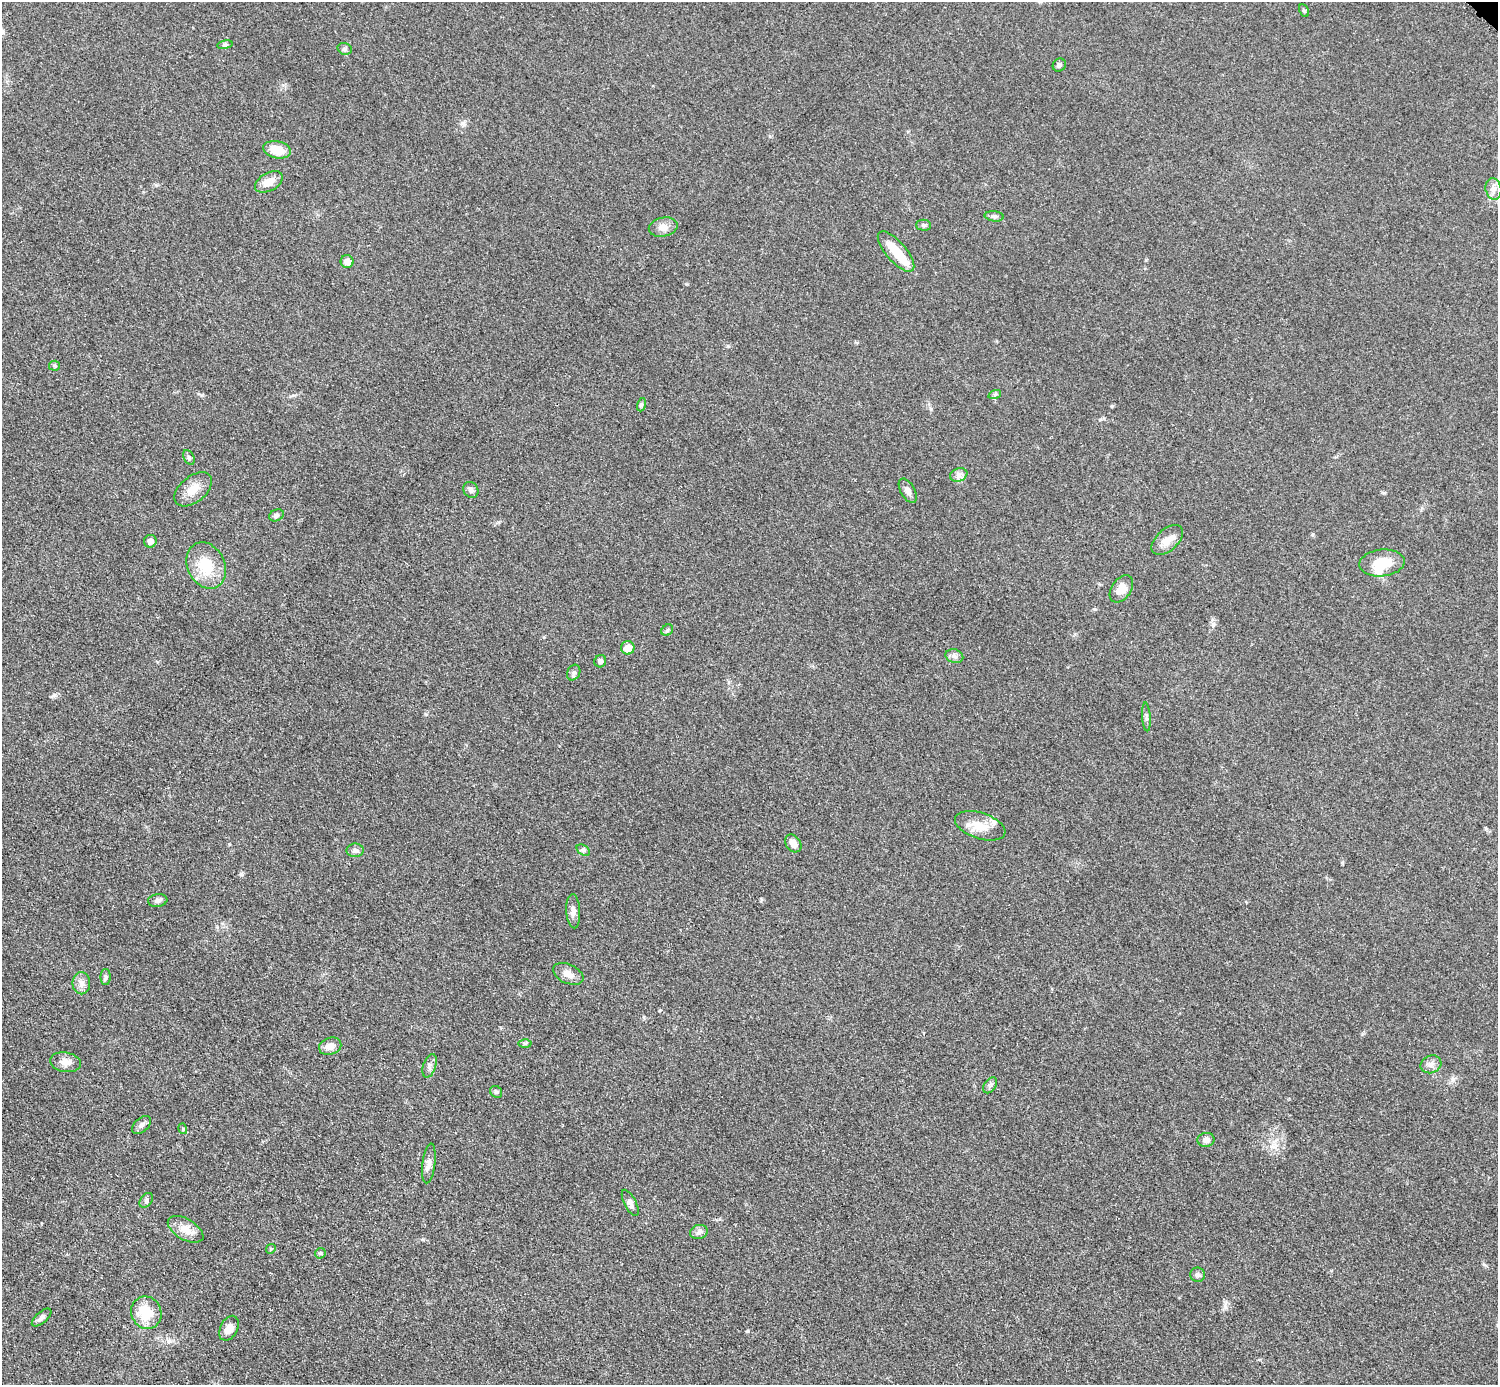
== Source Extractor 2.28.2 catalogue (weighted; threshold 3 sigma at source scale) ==
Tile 7 of 4 x 4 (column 3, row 2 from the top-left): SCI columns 2998-4493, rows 3069-4451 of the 5993 x 5993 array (HDU 1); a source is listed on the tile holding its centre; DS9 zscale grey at full resolution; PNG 1500 x 1387 px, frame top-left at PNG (2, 2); each listed source drawn as its Kron ellipse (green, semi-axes under 4 px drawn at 4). Shown black and unused: <1% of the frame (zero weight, under 3 of 5 exposures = <1% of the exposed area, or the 3 px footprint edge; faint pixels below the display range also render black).
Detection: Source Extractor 2.28.2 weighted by HDU 2 'WHT'; one run over the whole footprint, this tile lists its part. Background 0.0503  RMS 0.0062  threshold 0.0278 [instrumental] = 3 sigma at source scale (4.5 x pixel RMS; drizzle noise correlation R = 1.50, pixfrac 1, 0.05/0.05 arcsec/px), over >= 5 px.
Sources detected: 65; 2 inside a brighter object's white glare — neither listed nor drawn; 1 inside a brighter listed object's ellipse — not listed separately; the other 62 listed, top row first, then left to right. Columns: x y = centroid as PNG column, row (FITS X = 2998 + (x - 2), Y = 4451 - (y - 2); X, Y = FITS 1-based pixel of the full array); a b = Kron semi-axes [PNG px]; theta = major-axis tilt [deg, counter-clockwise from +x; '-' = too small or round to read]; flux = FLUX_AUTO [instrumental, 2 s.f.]
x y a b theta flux
1304 11 6 4 -60 1
225 45 8 4 8 1.1
345 49 7 5 -15 1.3
1059 65 7 6 - 1.7
277 150 14 8 -11 11
269 182 15 9 29 6.6
1493 189 11 8 -79 3.3
994 216 9 5 -7 1.5
924 225 7 5 -1 1.2
663 227 14 9 13 4.7
896 252 25 10 -49 15
347 262 6 6 - 5
55 366 5 5 - 0.91
995 394 6 4 19 1
641 405 7 4 72 1.1
189 457 8 5 -64 1.4
959 475 9 6 21 2.5
193 489 22 13 39 8.6
471 490 8 7 - 2.1
908 491 13 7 -61 3.2
276 515 7 5 26 1.6
1167 540 19 10 42 6.6
150 541 6 6 - 3.2
1382 563 23 13 6 14
206 565 24 18 -63 19
1121 589 15 9 56 6.6
667 630 6 5 - 1.1
628 648 7 6 - 8.3
954 656 9 6 -16 2.2
600 661 6 6 - 1.5
574 673 8 6 64 1.7
1146 717 14 4 -86 1.7
980 826 26 13 -18 11
793 843 9 7 -53 4.4
355 850 8 6 3 1.8
583 850 7 4 -34 1.3
158 900 10 6 9 2
573 911 17 7 -86 3.4
568 974 16 9 -25 5
106 977 8 5 89 1.4
81 983 11 9 -90 3.7
525 1043 6 4 -1 0.99
330 1046 11 8 19 4.9
65 1062 15 10 -9 4.5
1431 1064 11 8 25 3.1
430 1066 12 6 72 2.6
990 1085 9 5 53 1.5
496 1092 6 5 - 1.3
141 1125 11 7 43 2.6
183 1129 5 3 - 0.65
1206 1140 8 7 - 3
429 1163 20 6 83 3.7
146 1200 8 5 53 1.5
630 1203 14 6 -63 2.3
186 1229 20 10 -30 7.8
699 1232 9 7 16 2.3
271 1249 5 4 - 0.76
320 1253 5 5 - 0.97
1197 1275 7 7 - 1.7
146 1313 16 15 - 17
42 1318 12 5 41 2.4
229 1328 13 8 63 5
Unlisted compact peaks at least as high as the median listed source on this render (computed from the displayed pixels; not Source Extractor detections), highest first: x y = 241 874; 54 695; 748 1331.